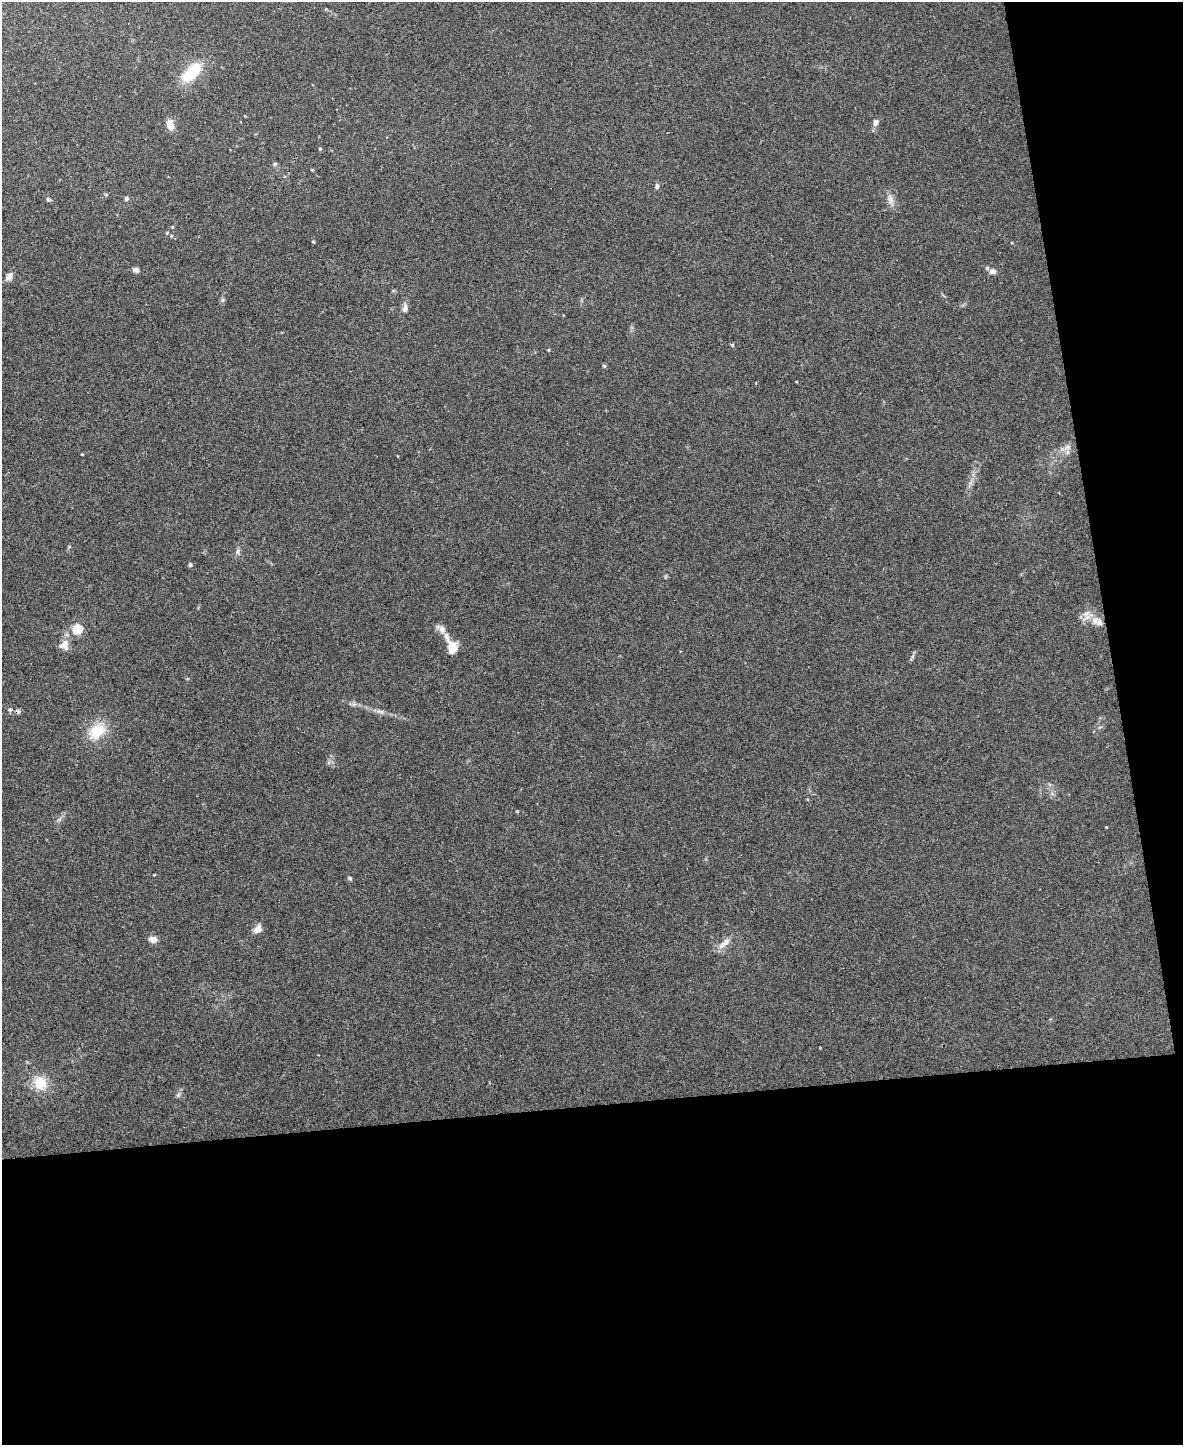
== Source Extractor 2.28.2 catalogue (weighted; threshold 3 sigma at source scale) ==
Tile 12 of 4 x 3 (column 4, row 3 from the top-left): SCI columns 3544-4724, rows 134-1576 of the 4724 x 4706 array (HDU 1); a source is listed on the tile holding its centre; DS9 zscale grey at full resolution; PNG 1185 x 1447 px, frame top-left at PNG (2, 2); no overlay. Shown black and unused: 29% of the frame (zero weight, under 3 of 4 exposures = <1% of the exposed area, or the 3 px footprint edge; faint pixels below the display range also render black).
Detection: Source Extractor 2.28.2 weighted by HDU 2 'WHT'; one run over the whole footprint, this tile lists its part. Background 0.0469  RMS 0.0052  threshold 0.0232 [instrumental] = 3 sigma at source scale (4.5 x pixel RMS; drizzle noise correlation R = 1.50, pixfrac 1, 0.05/0.05 arcsec/px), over >= 5 px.
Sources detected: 44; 1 cosmic-ray / hot-pixel residue — not listed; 3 inside a brighter listed object's ellipse — not listed separately; the other 40 listed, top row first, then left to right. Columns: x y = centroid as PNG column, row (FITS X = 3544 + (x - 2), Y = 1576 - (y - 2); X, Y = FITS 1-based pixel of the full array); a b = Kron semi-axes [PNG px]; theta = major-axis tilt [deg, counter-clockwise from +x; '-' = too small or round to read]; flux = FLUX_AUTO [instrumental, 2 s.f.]
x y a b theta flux
191 73 30 14 45 17
876 122 7 6 - 2.4
170 125 12 8 -74 4.6
320 149 4 4 - 0.58
275 164 5 5 - 1.1
657 186 7 5 -86 1.3
126 198 5 5 - 1.1
48 199 5 5 - 1.1
890 199 13 7 -68 2.9
167 233 4 4 - 0.51
313 242 5 3 - 0.46
136 270 8 6 -11 1.6
992 271 8 7 - 2.1
9 276 11 7 53 2.5
222 300 6 5 - 0.94
405 308 11 7 85 2.4
732 345 5 4 - 0.62
548 350 4 3 - 0.47
604 366 5 4 - 0.6
1067 447 9 7 32 2.4
82 454 3 3 - 0.37
68 547 6 3 69 0.61
238 552 9 4 89 1.3
190 565 5 4 - 0.92
1087 617 10 7 18 3.4
1099 622 13 9 -49 4.4
77 629 5 5 - 34
446 636 22 6 -71 3.6
65 644 20 8 27 4.1
452 650 11 8 30 4.8
354 704 7 4 18 1.1
10 709 6 4 47 0.94
97 731 25 18 40 14
1106 827 4 2 - 0.34
154 875 4 2 - 0.38
350 878 6 4 -68 0.75
258 929 11 8 48 3.4
153 939 9 7 -6 3.1
724 943 22 7 40 4.3
40 1083 19 16 -54 11